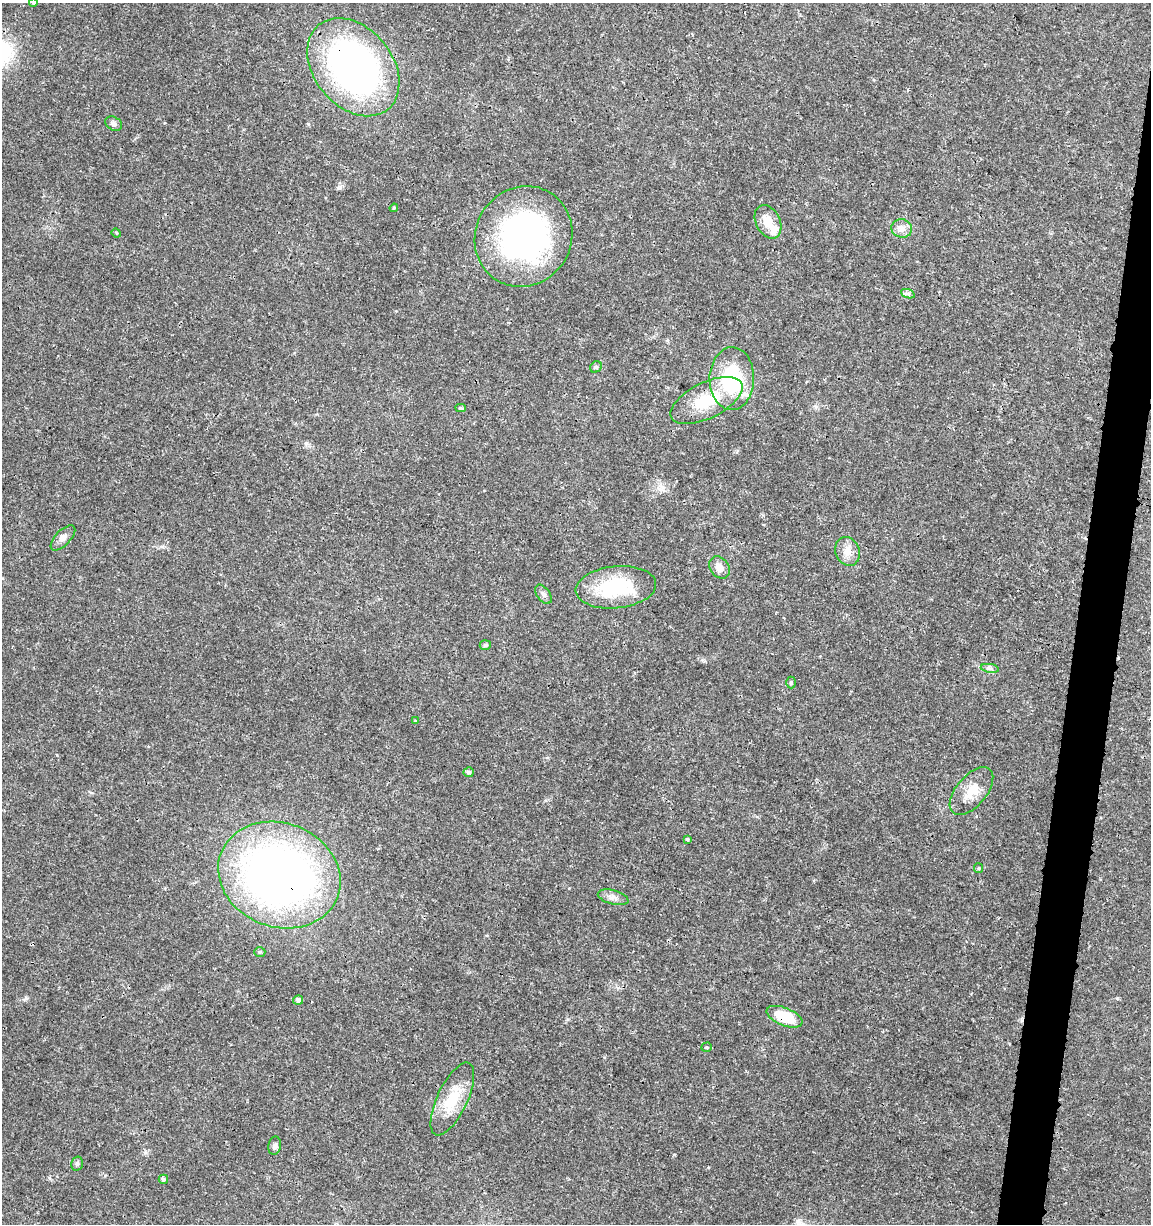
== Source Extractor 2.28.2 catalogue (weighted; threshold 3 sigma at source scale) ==
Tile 10 of 4 x 4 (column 2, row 3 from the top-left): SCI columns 1374-2522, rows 1232-2453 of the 5104 x 4898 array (HDU 1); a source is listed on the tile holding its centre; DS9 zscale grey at full resolution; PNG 1153 x 1226 px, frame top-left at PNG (2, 3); each listed source drawn as its Kron ellipse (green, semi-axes under 4 px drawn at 4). Shown black and unused: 3% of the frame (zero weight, under 3 of 4 exposures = <1% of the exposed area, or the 3 px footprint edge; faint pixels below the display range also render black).
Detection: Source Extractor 2.28.2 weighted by HDU 2 'WHT'; one run over the whole footprint, this tile lists its part. Background 0.0189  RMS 0.0018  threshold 0.00796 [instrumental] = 3 sigma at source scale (4.5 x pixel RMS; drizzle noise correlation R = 1.50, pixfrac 1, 0.0396/0.0396 arcsec/px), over >= 5 px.
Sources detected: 37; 1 inside a brighter object's white glare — neither listed nor drawn; the other 36 listed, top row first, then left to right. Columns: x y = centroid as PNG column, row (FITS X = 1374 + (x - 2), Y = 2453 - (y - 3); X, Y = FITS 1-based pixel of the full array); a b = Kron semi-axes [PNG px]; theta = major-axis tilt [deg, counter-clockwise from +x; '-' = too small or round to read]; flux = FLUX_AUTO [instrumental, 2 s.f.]
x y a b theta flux
33 3 4 4 - 0.31
353 67 54 39 -51 69
114 124 9 6 -31 0.55
394 208 4 4 - 0.2
768 222 18 12 -63 3
902 228 10 9 - 1.1
116 233 5 4 - 0.19
523 236 51 48 59 50
908 294 7 4 -19 0.4
596 367 6 5 - 0.32
732 379 31 22 89 13
706 400 39 18 26 7.9
460 408 5 4 - 0.34
63 538 16 7 46 0.98
847 551 15 12 -70 1.8
719 567 12 9 -53 1.3
616 587 40 21 6 12
544 594 11 6 -54 0.59
485 645 5 5 - 0.37
990 668 9 4 -8 0.52
791 682 6 5 - 0.27
416 721 4 3 - 0.2
469 772 5 5 - 0.38
971 791 29 15 50 3.4
687 839 3 3 - 0.29
979 868 5 4 - 0.21
279 875 62 52 -21 100
613 897 16 7 -15 1
260 952 5 5 - 0.29
298 1000 5 4 - 0.65
785 1017 19 9 -22 5.7
706 1047 5 4 - 0.27
452 1099 40 15 65 6.1
275 1146 9 6 79 0.55
77 1164 7 5 75 0.38
163 1179 4 4 - 0.41
Overlapping masked pixels (flux is a lower limit): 3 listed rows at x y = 353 67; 279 875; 785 1017
Isophote crosses this tile's border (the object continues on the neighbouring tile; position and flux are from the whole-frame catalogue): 1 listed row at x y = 33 3
Unlisted compact peaks at least as high as the median listed source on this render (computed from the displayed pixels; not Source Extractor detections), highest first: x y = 26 998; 1117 998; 703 660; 340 187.